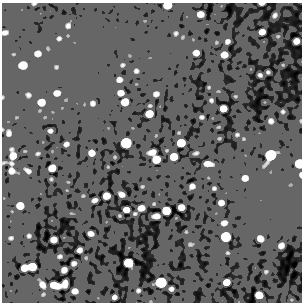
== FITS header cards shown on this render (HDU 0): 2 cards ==
NAXIS1  =                  300
NAXIS2  =                  300

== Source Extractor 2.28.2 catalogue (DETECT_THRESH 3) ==
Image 300 x 300 px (HDU 0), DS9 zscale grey, 1 PNG px = 1 image px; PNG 304 x 304 px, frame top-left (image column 1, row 300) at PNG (2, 3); no overlay
Background -2.95e-05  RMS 0.054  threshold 0.161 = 3 sigma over >= 5 px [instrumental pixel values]
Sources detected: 103; all 103 listed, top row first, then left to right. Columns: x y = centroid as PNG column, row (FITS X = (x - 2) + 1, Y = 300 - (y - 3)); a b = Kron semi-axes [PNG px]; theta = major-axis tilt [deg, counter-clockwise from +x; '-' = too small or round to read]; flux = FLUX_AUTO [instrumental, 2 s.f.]
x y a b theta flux
34 4 4 3 - 3.9
261 4 5 3 - 9.5
167 5 7 5 4 43
200 14 6 5 - 21
275 15 6 4 57 13
68 26 6 5 - 8.8
5 32 5 4 - 9.6
262 32 6 5 - 22
176 33 4 3 - 5.2
278 36 9 7 7 12
59 38 5 4 - 6.2
227 41 4 4 - 8.8
296 41 8 7 - 29
38 53 6 5 - 17
196 53 6 5 - 16
224 55 6 5 - 21
23 65 7 6 - 45
122 65 5 4 - 4.8
283 65 7 6 - 7.9
56 67 4 4 - 4
136 71 5 4 - 7.2
268 72 4 4 - 7.6
260 75 4 4 - 8.8
119 79 5 5 - 13
57 93 6 5 - 19
121 93 6 5 - 19
156 94 5 4 - 12
28 95 5 5 - 7.4
3 97 4 2 - 2.4
211 100 3 3 - 4.9
41 102 7 6 - 33
125 102 6 6 - 39
92 103 5 4 - 9.2
223 108 6 5 - 26
283 111 6 6 - 8.3
149 114 6 6 - 37
201 117 4 3 - 5.5
271 121 5 5 - 11
300 121 5 3 - 3.6
50 131 4 4 - 7.2
9 133 6 5 - 11
237 135 4 3 - 4.6
126 143 7 7 - 160
181 143 7 6 - 48
66 144 5 4 - 9.4
152 152 7 5 15 19
38 153 3 3 - 4.6
91 153 6 5 - 19
196 153 5 2 - 5.7
13 155 9 6 -82 34
270 155 9 7 57 170
173 157 6 6 - 39
156 159 7 6 - 40
4 162 8 3 13 4.6
11 163 6 5 - 7.6
299 163 7 5 87 78
208 164 8 5 -8 20
52 168 6 6 - 30
12 171 6 6 - 17
27 171 7 4 -36 10
300 175 5 2 - 6.6
245 178 6 5 - 19
142 186 4 3 - 2.9
192 186 5 4 - 11
214 188 4 3 - 5.2
121 194 6 5 - 14
106 196 6 6 - 29
95 200 5 4 - 9.2
221 203 6 5 - 15
20 206 6 6 - 35
181 207 6 5 - 20
141 208 6 5 - 18
126 210 6 5 - 18
166 211 6 6 - 45
135 214 4 3 - 3.7
156 216 7 5 4 16
224 223 6 4 17 14
91 233 5 5 - 13
29 236 4 3 - 5.7
226 237 7 7 - 110
11 238 4 4 - 5.4
260 238 6 5 - 17
53 239 6 5 - 19
190 244 6 4 19 4.5
281 245 6 5 - 14
79 250 5 4 - 11
59 256 4 3 - 5.9
74 263 5 4 - 8.9
128 263 7 6 - 69
32 267 7 6 - 47
24 268 6 6 - 29
64 270 6 5 - 15
266 272 4 4 - 3.8
161 282 7 7 - 170
226 282 6 5 - 25
65 284 7 5 81 18
42 285 8 6 -61 17
55 285 10 6 -12 42
171 289 4 4 - 7.6
138 290 4 3 - 5.7
75 291 6 5 - 14
259 295 6 6 - 33
114 297 4 4 - 8.9
At the frame edge (FLAGS 8, measured only in part): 8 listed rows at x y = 34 4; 261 4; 167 5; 5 32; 3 97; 300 121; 299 163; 300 175